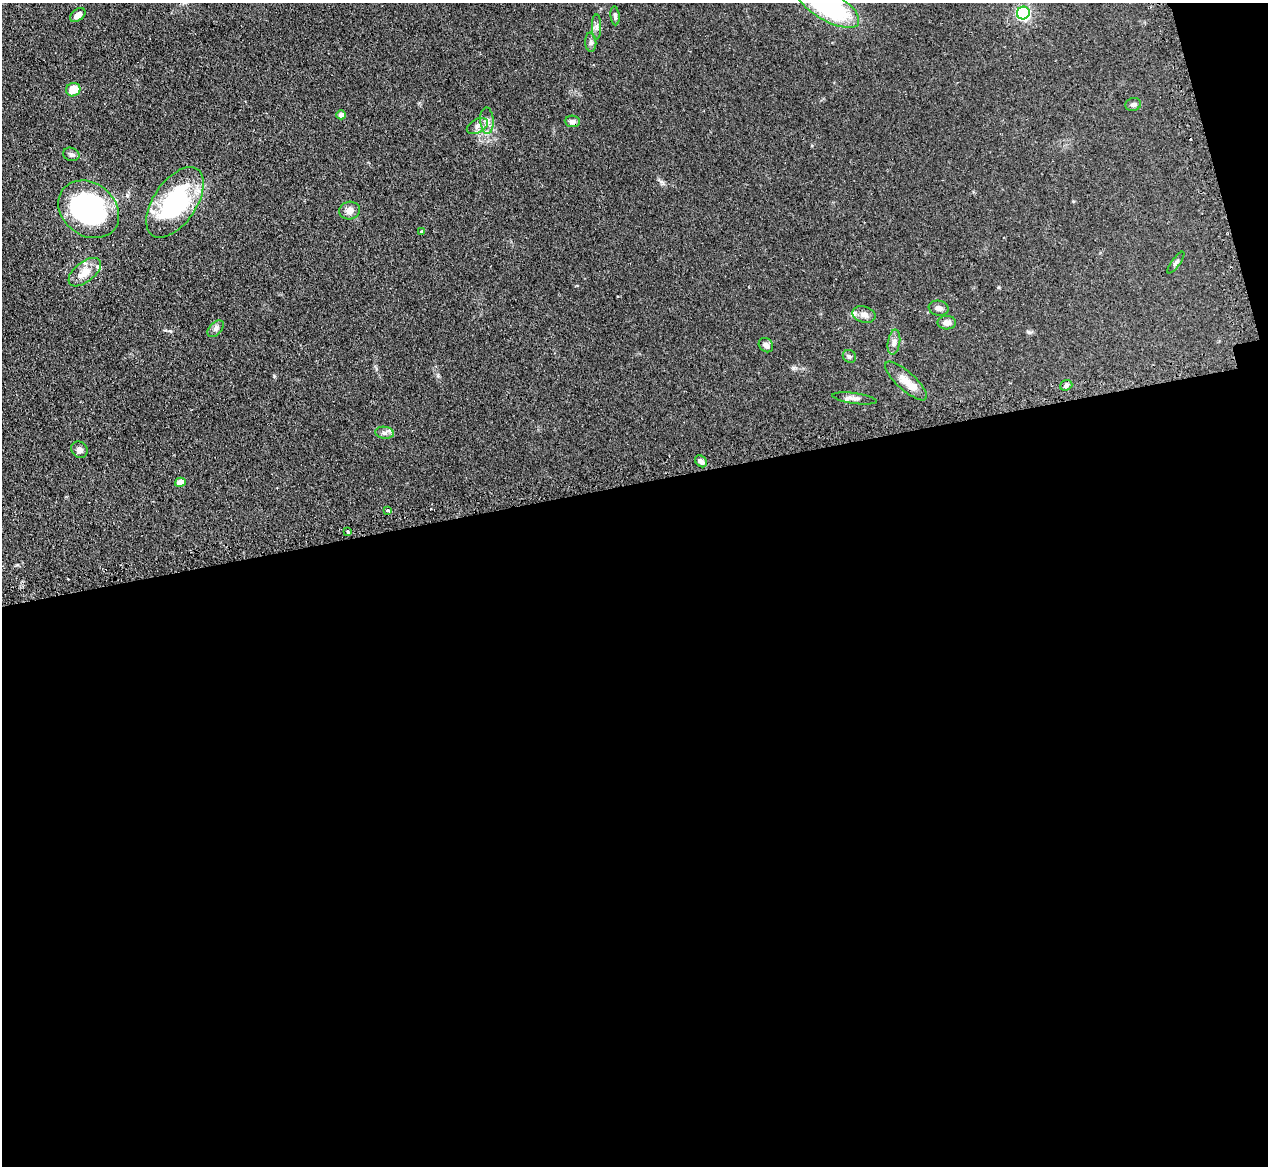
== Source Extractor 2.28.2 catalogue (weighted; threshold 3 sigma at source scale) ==
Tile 16 of 4 x 4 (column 4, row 4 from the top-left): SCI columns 3834-5099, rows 165-1328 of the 5133 x 5106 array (HDU 1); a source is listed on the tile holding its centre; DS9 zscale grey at full resolution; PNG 1270 x 1168 px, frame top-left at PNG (2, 3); each listed source drawn as its Kron ellipse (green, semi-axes under 4 px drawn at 4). Shown black and unused: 60% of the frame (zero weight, under 2 of 3 exposures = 4% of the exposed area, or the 3 px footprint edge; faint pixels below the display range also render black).
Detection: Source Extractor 2.28.2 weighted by HDU 2 'WHT'; one run over the whole footprint, this tile lists its part. Background 0.107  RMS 0.0075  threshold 0.0336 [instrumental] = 3 sigma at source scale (4.5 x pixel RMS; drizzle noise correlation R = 1.50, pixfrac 1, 0.05/0.05 arcsec/px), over >= 5 px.
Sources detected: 39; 1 cosmic-ray / hot-pixel residue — neither listed nor drawn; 3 inside a brighter listed object's ellipse — not listed separately; the other 35 listed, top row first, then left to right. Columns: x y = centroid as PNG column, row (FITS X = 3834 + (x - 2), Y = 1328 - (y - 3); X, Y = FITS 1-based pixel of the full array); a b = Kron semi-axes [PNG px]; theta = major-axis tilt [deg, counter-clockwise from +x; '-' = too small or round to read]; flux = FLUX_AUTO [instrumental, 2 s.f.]
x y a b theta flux
827 6 36 14 -30 110
1023 13 6 6 - 140
78 15 9 5 39 4.9
615 16 9 4 -85 1.5
596 27 12 4 -90 2.4
591 42 9 5 -86 1.9
73 90 7 6 - 12
1133 104 8 6 16 2
341 115 5 4 - 3.3
487 121 13 6 -87 4
572 121 8 5 -6 2.5
477 126 11 7 28 3.6
71 154 8 6 -21 1.9
175 202 40 21 56 78
89 209 33 26 -38 130
349 210 10 9 - 4.9
422 231 4 3 - 1.8
1176 263 13 4 54 1.5
85 272 19 10 39 10
939 308 10 7 -10 2.9
864 314 12 8 -16 4.3
947 323 9 6 1 4.1
216 329 10 6 45 2.1
894 342 13 6 81 3.1
766 345 8 6 -45 2.7
849 356 7 6 - 1.5
906 381 27 9 -42 8.6
1066 385 6 5 - 2.1
854 398 22 5 -8 3.5
385 433 9 6 -6 2.7
79 450 9 7 -45 3.3
701 461 7 5 -45 2.8
180 482 5 4 - 9.5
388 510 3 3 - 1.5
348 532 3 3 - 1.3
Isophote crosses this tile's border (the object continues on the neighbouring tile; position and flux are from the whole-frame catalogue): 1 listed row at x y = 827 6
Unlisted compact peaks at least as high as the median listed source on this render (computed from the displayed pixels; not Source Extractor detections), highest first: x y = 793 368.